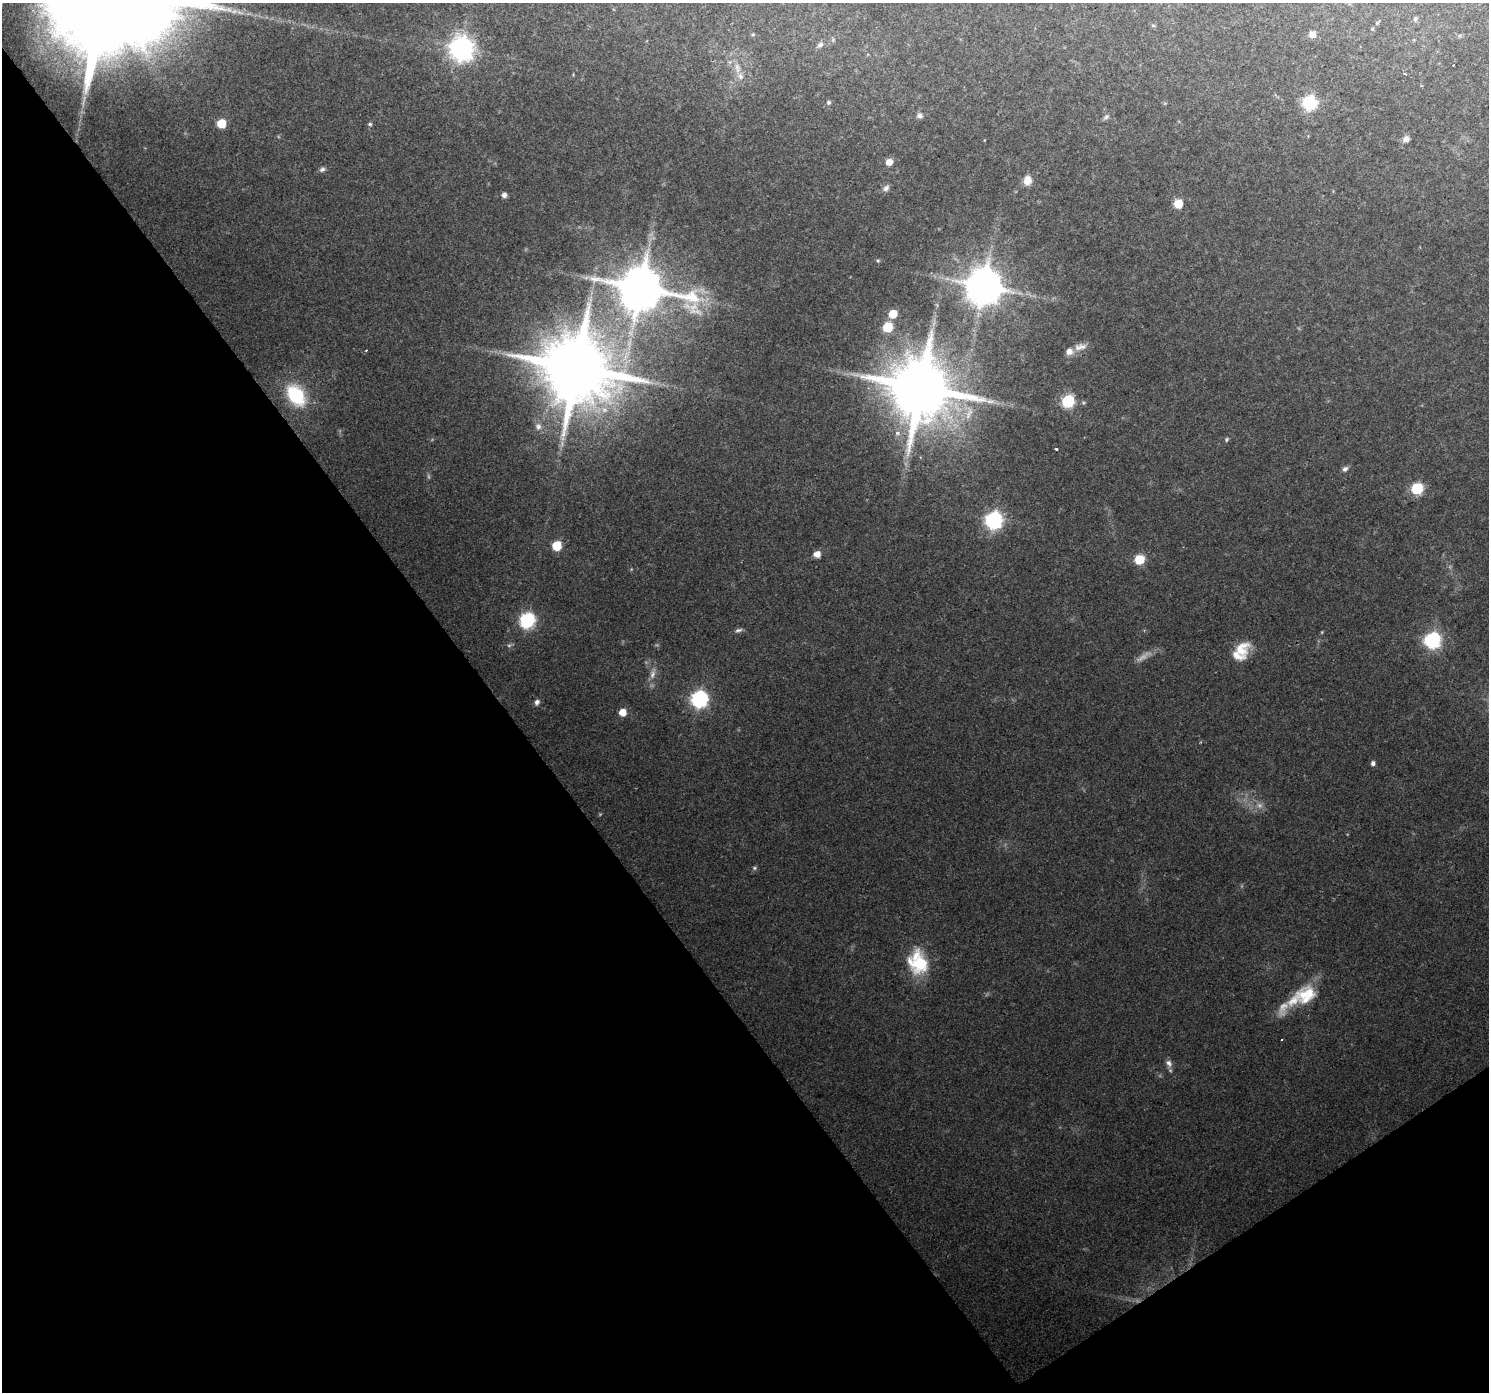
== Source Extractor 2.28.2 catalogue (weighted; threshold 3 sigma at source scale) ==
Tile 14 of 4 x 4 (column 2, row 4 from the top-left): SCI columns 1487-2973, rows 128-1517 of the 5950 x 5879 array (HDU 1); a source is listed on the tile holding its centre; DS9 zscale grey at full resolution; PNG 1491 x 1394 px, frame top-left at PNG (2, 3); no overlay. Shown black and unused: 37% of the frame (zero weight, under 2 of 3 exposures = <1% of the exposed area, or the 3 px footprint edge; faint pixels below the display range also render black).
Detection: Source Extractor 2.28.2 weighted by HDU 2 'WHT'; one run over the whole footprint, this tile lists its part. Background 0.0765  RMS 0.0081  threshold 0.0363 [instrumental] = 3 sigma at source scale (4.5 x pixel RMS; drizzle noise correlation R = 1.50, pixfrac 1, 0.0396/0.0396 arcsec/px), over >= 5 px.
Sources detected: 66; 6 too faint to see at this stretch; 1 cosmic-ray / hot-pixel residue — not listed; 5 inside a brighter listed object's ellipse — not listed separately; the other 54 listed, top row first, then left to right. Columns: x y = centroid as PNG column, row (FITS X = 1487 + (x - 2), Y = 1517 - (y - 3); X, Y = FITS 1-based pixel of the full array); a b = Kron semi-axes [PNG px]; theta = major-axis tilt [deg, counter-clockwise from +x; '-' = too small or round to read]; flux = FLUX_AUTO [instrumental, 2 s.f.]
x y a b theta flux
1415 19 6 5 - 1.5
1153 25 6 3 -19 0.92
1312 34 7 7 - 4.5
820 45 7 6 - 2.9
461 48 8 8 - 740
737 68 15 6 -82 5.3
828 102 5 5 - 1.6
1309 103 7 6 - 160
920 115 8 7 - 2.8
1106 117 8 6 37 2.2
222 123 6 6 - 27
370 124 5 4 - 1.5
1406 139 8 7 - 3.9
889 162 6 6 - 7.1
322 169 8 6 19 2.3
1027 180 10 8 79 8.7
886 188 9 7 45 2.9
504 195 5 5 - 3.8
1178 204 6 6 - 21
878 261 5 4 - 1.1
586 278 7 4 1 2.1
984 286 10 10 - 2500
641 288 16 12 -10 4000
893 314 6 5 - 20
888 327 6 6 - 37
1080 347 18 8 10 6.4
366 350 3 2 - 0.76
577 368 20 18 17 9800
921 388 17 16 - 8000
296 395 21 14 -54 51
1068 401 7 6 - 95
538 426 9 9 - 4.2
897 433 7 6 - 3.1
1226 439 6 5 - 1.3
1056 449 3 2 - 1.5
1345 469 8 6 39 2.6
1417 489 6 6 - 65
994 520 7 7 - 280
557 546 6 6 - 34
817 554 6 5 - 7.5
1139 559 8 8 - 19
527 620 7 7 - 170
738 630 10 5 10 2.3
1432 640 7 7 - 250
1241 649 21 18 67 19
652 674 14 7 71 5.2
699 699 7 7 - 270
537 702 7 6 - 2.8
623 712 6 5 - 12
1373 763 5 5 - 2.7
754 868 6 5 - 1.4
918 963 25 20 -69 45
1306 995 30 23 25 29
1169 1063 11 7 -63 4